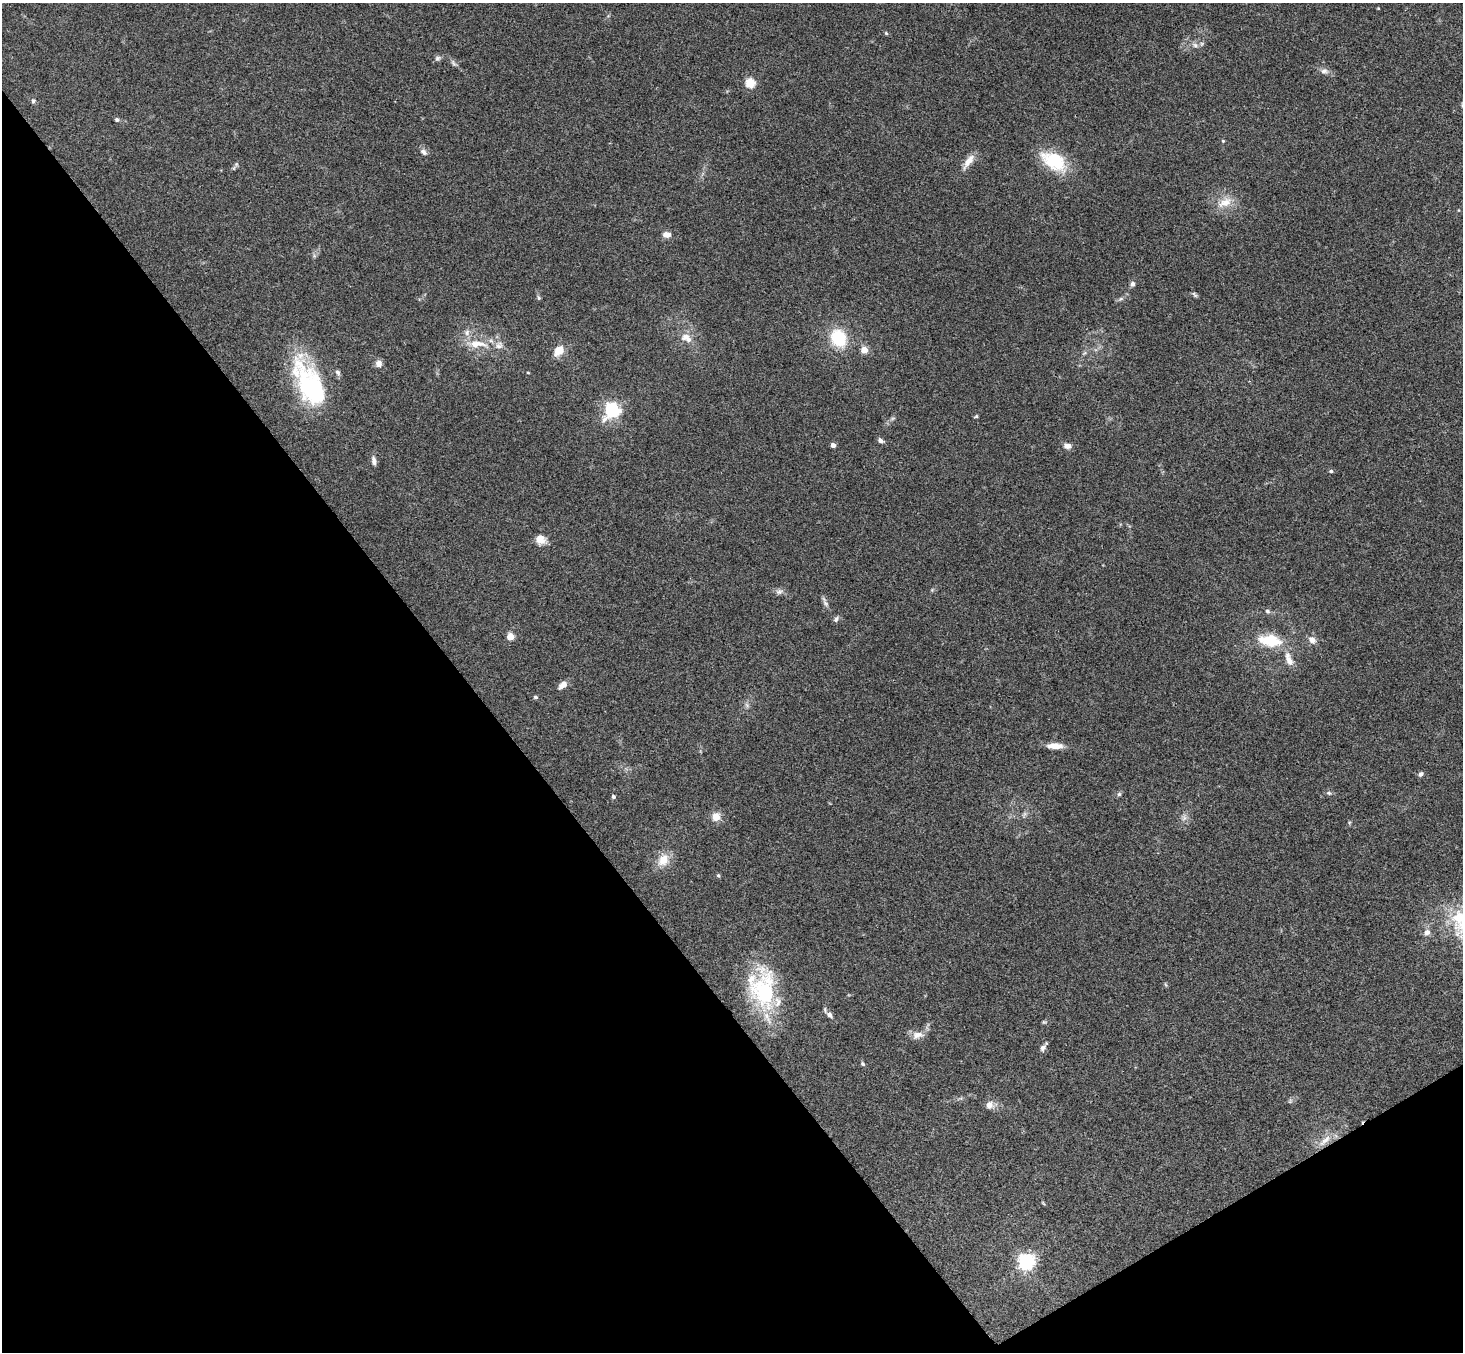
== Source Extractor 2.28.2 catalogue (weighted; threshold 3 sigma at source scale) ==
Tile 14 of 4 x 4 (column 2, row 4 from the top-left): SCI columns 1514-2974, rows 331-1680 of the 5945 x 5926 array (HDU 1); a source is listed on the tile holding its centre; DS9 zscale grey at full resolution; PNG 1465 x 1354 px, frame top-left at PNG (2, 3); no overlay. Shown black and unused: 35% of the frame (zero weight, under 3 of 4 exposures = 6% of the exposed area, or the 3 px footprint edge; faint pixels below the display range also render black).
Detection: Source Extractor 2.28.2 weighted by HDU 2 'WHT'; one run over the whole footprint, this tile lists its part. Background 0.188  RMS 0.008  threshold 0.0361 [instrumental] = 3 sigma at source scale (4.5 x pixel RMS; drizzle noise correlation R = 1.50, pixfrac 1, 0.05/0.05 arcsec/px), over >= 5 px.
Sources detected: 72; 3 inside a brighter listed object's ellipse — not listed separately; the other 69 listed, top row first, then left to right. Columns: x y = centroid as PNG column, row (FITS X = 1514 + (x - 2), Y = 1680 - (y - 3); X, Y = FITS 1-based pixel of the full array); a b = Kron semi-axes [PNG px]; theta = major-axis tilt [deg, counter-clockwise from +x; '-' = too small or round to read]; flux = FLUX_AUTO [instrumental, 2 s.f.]
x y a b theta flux
1378 8 3 3 - 0.62
886 33 5 4 - 0.99
1195 45 7 6 - 2.4
437 58 8 7 - 2.1
1324 71 11 8 4 3.7
750 83 5 5 - 50
33 101 6 6 - 1.8
117 120 5 5 - 1.6
1223 141 4 4 - 0.85
423 152 9 7 -40 2.9
968 161 22 8 54 8
1054 161 34 19 -32 36
236 164 6 4 -72 1
1225 202 23 11 29 12
667 235 9 6 -3 5.3
1132 284 7 6 - 2.2
1194 295 10 4 -45 1.4
539 298 7 5 -73 1.2
467 332 9 8 - 3.5
687 338 18 11 -33 8.7
839 338 15 12 -63 39
478 344 28 10 -2 16
864 350 4 4 - 18
559 351 16 11 50 9.1
379 363 8 8 - 3.9
338 372 9 5 -45 1.9
528 373 4 3 - 0.59
311 386 58 26 -67 96
612 410 6 6 - 220
976 416 6 4 30 0.98
880 440 7 5 -35 2.5
833 445 4 4 - 4.6
1067 446 9 6 -2 4.5
374 460 11 5 -80 3.3
1331 471 5 4 - 1.2
541 539 12 11 - 8.1
779 592 9 7 10 3
825 603 10 6 -50 2.5
1267 611 7 5 -33 1.8
836 619 8 5 67 1.9
510 637 5 4 - 20
1312 640 11 8 -42 4.7
1270 641 28 13 -9 28
1289 659 21 9 -70 8.8
563 685 12 7 41 5.4
536 697 5 4 - 1.3
747 705 7 4 -71 1.6
1055 746 15 6 -1 10
1421 774 6 5 - 2.2
1329 793 7 5 -4 1.7
1119 794 5 5 - 1.5
613 797 5 4 - 1.6
1024 814 7 4 71 1.7
716 817 6 6 - 13
1184 818 8 5 45 2.4
663 860 17 13 55 12
718 875 5 4 - 1.3
1427 932 9 8 - 4.1
1165 984 6 4 -71 0.91
764 991 53 30 -89 74
829 1015 9 6 -50 3.3
1044 1022 5 5 - 1
918 1035 16 9 14 6.9
1043 1048 10 6 57 2.9
863 1064 7 5 -52 1.3
1290 1101 6 4 46 1.2
989 1105 8 7 - 6.2
1325 1140 23 7 44 8.1
1026 1262 6 6 - 270